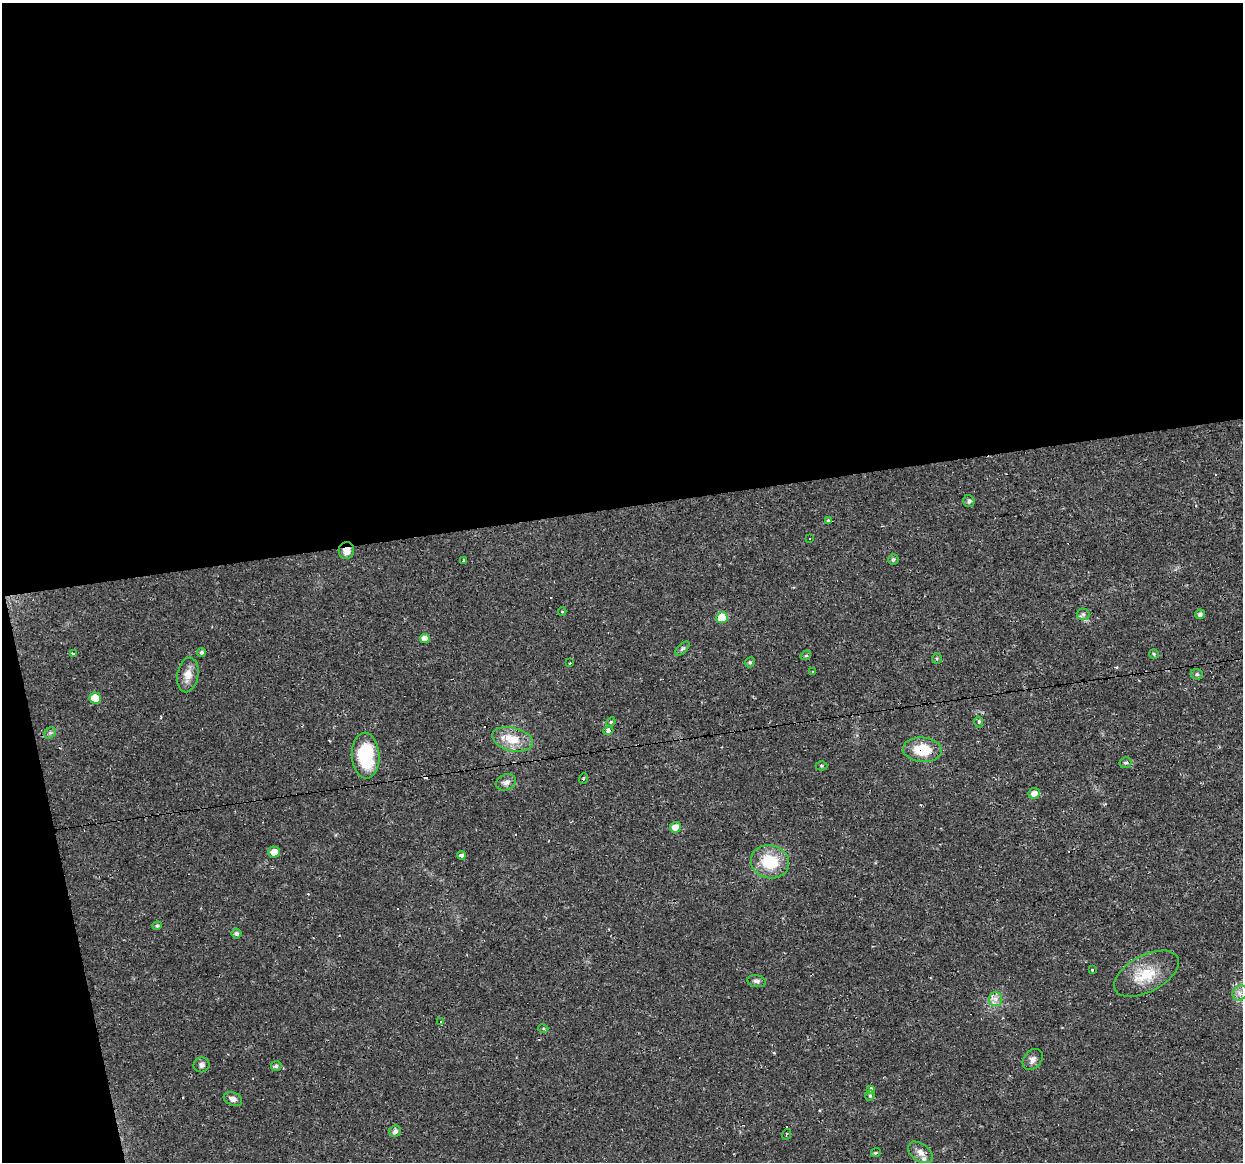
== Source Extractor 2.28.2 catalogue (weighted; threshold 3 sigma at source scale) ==
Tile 1 of 4 x 4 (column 1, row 1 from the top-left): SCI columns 1-1241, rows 3508-4667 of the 4963 x 4744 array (HDU 1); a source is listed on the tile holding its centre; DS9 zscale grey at full resolution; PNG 1245 x 1164 px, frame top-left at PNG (2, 3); each listed source drawn as its Kron ellipse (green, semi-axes under 4 px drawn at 4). Shown black and unused: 46% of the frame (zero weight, under 2 of 3 exposures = <1% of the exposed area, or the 3 px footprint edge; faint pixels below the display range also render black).
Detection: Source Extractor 2.28.2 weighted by HDU 2 'WHT'; one run over the whole footprint, this tile lists its part. Background 0.0216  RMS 0.0031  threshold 0.0137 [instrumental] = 3 sigma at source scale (4.5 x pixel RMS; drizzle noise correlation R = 1.50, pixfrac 1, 0.0396/0.0396 arcsec/px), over >= 5 px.
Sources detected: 72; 13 cosmic-ray / hot-pixel residue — neither listed nor drawn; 1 inside a brighter listed object's ellipse — not listed separately; the other 58 listed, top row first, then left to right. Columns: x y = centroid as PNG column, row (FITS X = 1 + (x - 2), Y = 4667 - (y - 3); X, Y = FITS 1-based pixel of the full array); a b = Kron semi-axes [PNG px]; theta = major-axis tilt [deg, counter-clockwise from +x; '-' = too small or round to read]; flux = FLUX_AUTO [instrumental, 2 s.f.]
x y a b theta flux
969 501 6 5 - 0.82
828 520 4 4 - 0.51
810 538 3 2 - 0.32
346 551 8 7 - 2.5
893 560 5 5 - 0.64
464 561 3 3 - 1.1
562 612 4 3 - 0.24
1083 614 6 6 - 0.8
1200 614 5 4 - 0.81
722 618 6 5 - 9.1
425 639 5 4 - 2.3
682 649 9 4 44 0.59
201 652 4 4 - 0.78
73 653 3 3 - 9
1154 654 5 4 - 0.42
806 655 5 4 - 0.54
937 659 5 5 - 0.52
750 662 5 4 - 0.54
570 663 3 2 - 0.38
812 671 3 2 - 0.33
1197 674 6 5 - 0.55
188 675 17 10 79 3.2
95 698 5 5 - 5.2
611 722 5 4 - 0.34
979 722 5 4 - 0.83
608 730 5 4 - 2.8
50 733 6 5 - 0.65
512 739 21 11 -14 6.5
922 750 19 12 -4 8.2
366 756 23 13 -87 20
1125 763 6 5 - 0.6
821 766 6 4 -1 0.43
583 779 5 2 - 0.35
506 782 10 7 20 1.4
1034 793 6 5 - 1.9
675 827 5 5 - 2.6
274 852 5 5 - 2.9
461 855 4 3 - 1.5
770 862 19 16 -15 12
157 926 4 4 - 0.57
236 934 5 5 - 0.82
1092 970 3 3 - 0.92
1146 974 35 18 28 9.5
756 981 9 6 -9 0.94
1240 993 8 6 46 1.6
995 999 7 7 - 1.4
441 1022 3 3 - 0.58
543 1028 5 3 - 0.36
1033 1059 11 8 50 1.4
201 1065 8 7 - 1
276 1066 5 5 - 0.75
870 1090 4 3 - 1.4
870 1096 5 4 - 0.4
233 1099 10 6 -24 1.3
395 1131 6 5 - 1.1
786 1134 5 3 - 0.47
920 1152 14 8 -36 2.1
876 1153 5 3 - 0.36
Overlapping masked pixels (flux is a lower limit): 3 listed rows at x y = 346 551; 608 730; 922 750